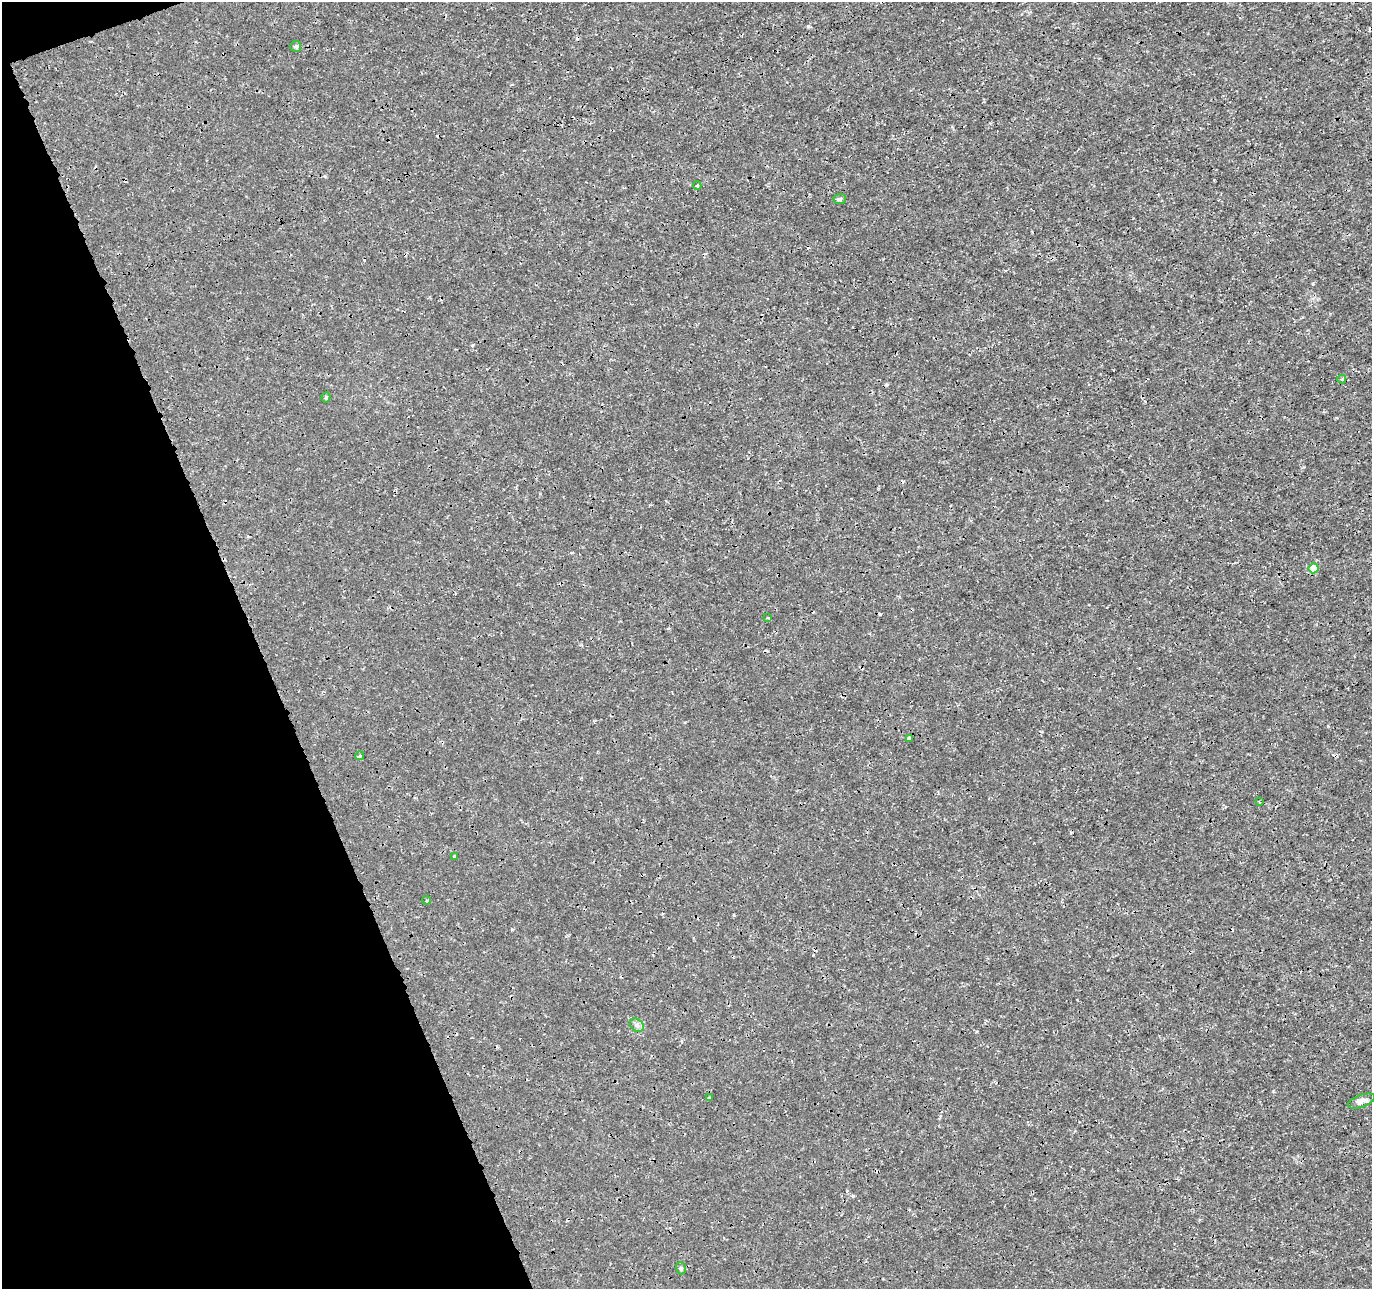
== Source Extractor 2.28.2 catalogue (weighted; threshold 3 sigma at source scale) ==
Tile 5 of 4 x 4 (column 1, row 2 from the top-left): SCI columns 55-1424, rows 2676-3962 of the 5593 x 5401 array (HDU 1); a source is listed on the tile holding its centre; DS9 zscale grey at full resolution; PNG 1374 x 1291 px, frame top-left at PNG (2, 2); each listed source drawn as its Kron ellipse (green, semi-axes under 4 px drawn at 4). Shown black and unused: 19% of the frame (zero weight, under 3 of 4 exposures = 5% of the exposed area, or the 3 px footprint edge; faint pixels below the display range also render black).
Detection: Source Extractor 2.28.2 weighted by HDU 2 'WHT'; one run over the whole footprint, this tile lists its part. Background 5.43e-05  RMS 9.8e-04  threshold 0.00442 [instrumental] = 3 sigma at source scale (4.5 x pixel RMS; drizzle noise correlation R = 1.50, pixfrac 1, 0.0396/0.0396 arcsec/px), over >= 5 px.
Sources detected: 24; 8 cosmic-ray / hot-pixel residue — neither listed nor drawn; the other 16 listed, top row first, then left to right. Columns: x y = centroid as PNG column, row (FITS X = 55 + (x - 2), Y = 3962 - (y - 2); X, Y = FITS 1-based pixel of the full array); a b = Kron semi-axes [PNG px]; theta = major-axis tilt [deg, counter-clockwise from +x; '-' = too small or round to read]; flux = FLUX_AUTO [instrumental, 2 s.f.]
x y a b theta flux
296 46 5 5 - 0.21
697 186 4 3 - 0.14
840 199 6 5 - 0.19
1342 379 4 3 - 0.18
326 398 5 4 - 0.14
1314 568 5 5 - 1.8
768 618 3 3 - 0.11
909 738 4 3 - 0.38
360 756 4 3 - 0.39
1259 802 3 2 - 0.14
455 856 4 3 - 0.18
427 900 4 4 - 0.18
637 1025 7 6 - 0.3
709 1098 3 3 - 0.19
1361 1101 14 6 19 0.48
681 1268 6 4 -71 0.17
Unlisted compact peaks at least as high as the median listed source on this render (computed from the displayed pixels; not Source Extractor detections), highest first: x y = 1273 1091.